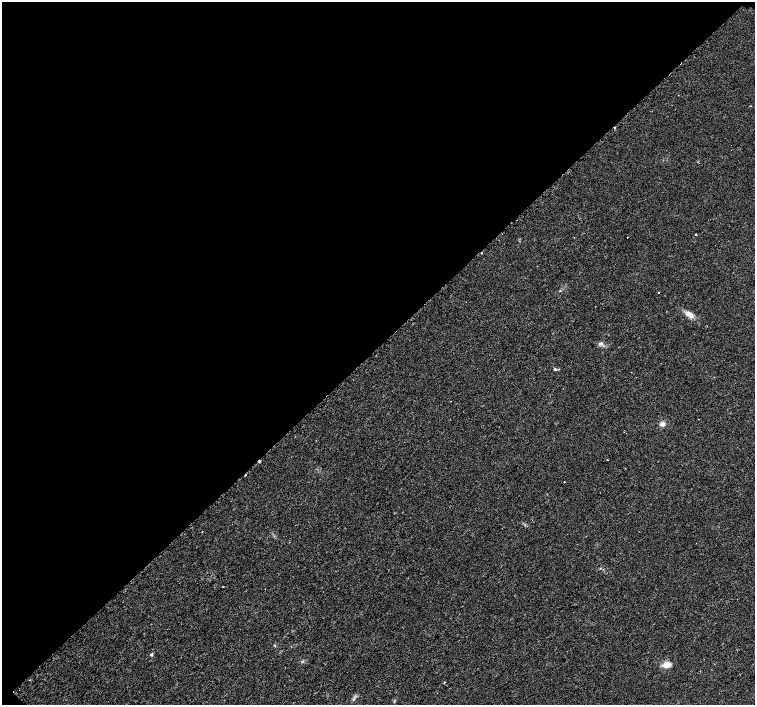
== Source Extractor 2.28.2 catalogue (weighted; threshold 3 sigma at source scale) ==
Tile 2 of 4 x 4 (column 2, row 1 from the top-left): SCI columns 1561-3065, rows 4424-5829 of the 6096 x 6087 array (HDU 1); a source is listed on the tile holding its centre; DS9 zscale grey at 2 x 2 block average (1 PNG px = mean of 2 x 2 image px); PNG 757 x 707 px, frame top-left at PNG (2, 2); no overlay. Shown black and unused: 49% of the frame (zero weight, under 2 of 3 exposures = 2% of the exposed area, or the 3 px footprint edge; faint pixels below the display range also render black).
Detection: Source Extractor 2.28.2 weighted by HDU 2 'WHT'; one run over the whole footprint, this tile lists its part. Background 0.0314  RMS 0.0055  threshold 0.0248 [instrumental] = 3 sigma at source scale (4.5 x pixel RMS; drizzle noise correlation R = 1.50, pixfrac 1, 0.0396/0.0396 arcsec/px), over >= 5 px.
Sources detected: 23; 3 cosmic-ray / hot-pixel residue — not listed; the other 20 listed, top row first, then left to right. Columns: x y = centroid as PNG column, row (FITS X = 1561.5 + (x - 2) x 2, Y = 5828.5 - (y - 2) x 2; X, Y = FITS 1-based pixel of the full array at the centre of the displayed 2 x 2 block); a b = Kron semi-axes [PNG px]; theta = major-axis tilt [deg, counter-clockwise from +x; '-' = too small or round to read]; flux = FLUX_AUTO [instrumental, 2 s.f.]
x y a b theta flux
751 106 2 2 - 0.61
696 234 2 2 - 0.77
627 237 2 2 - 2.2
560 291 2 2 - 2.2
658 293 2 2 - 1.1
689 314 10 5 -35 9.4
601 343 6 4 13 3.4
555 369 4 3 - 1.3
451 401 2 2 - 0.47
698 419 2 2 - 0.75
662 424 6 5 - 4.8
607 460 2 2 - 1.1
259 461 2 2 - 5.4
564 482 2 2 - 0.68
202 532 2 2 - 0.55
223 586 2 2 - 1.8
151 654 4 3 - 1.5
667 665 9 6 15 9.7
444 682 2 2 - 1.3
353 699 4 2 - 1.4
Overlapping masked pixels (flux is a lower limit): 1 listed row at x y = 259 461
Diffuse or blended objects may show on this block-average render without a row.